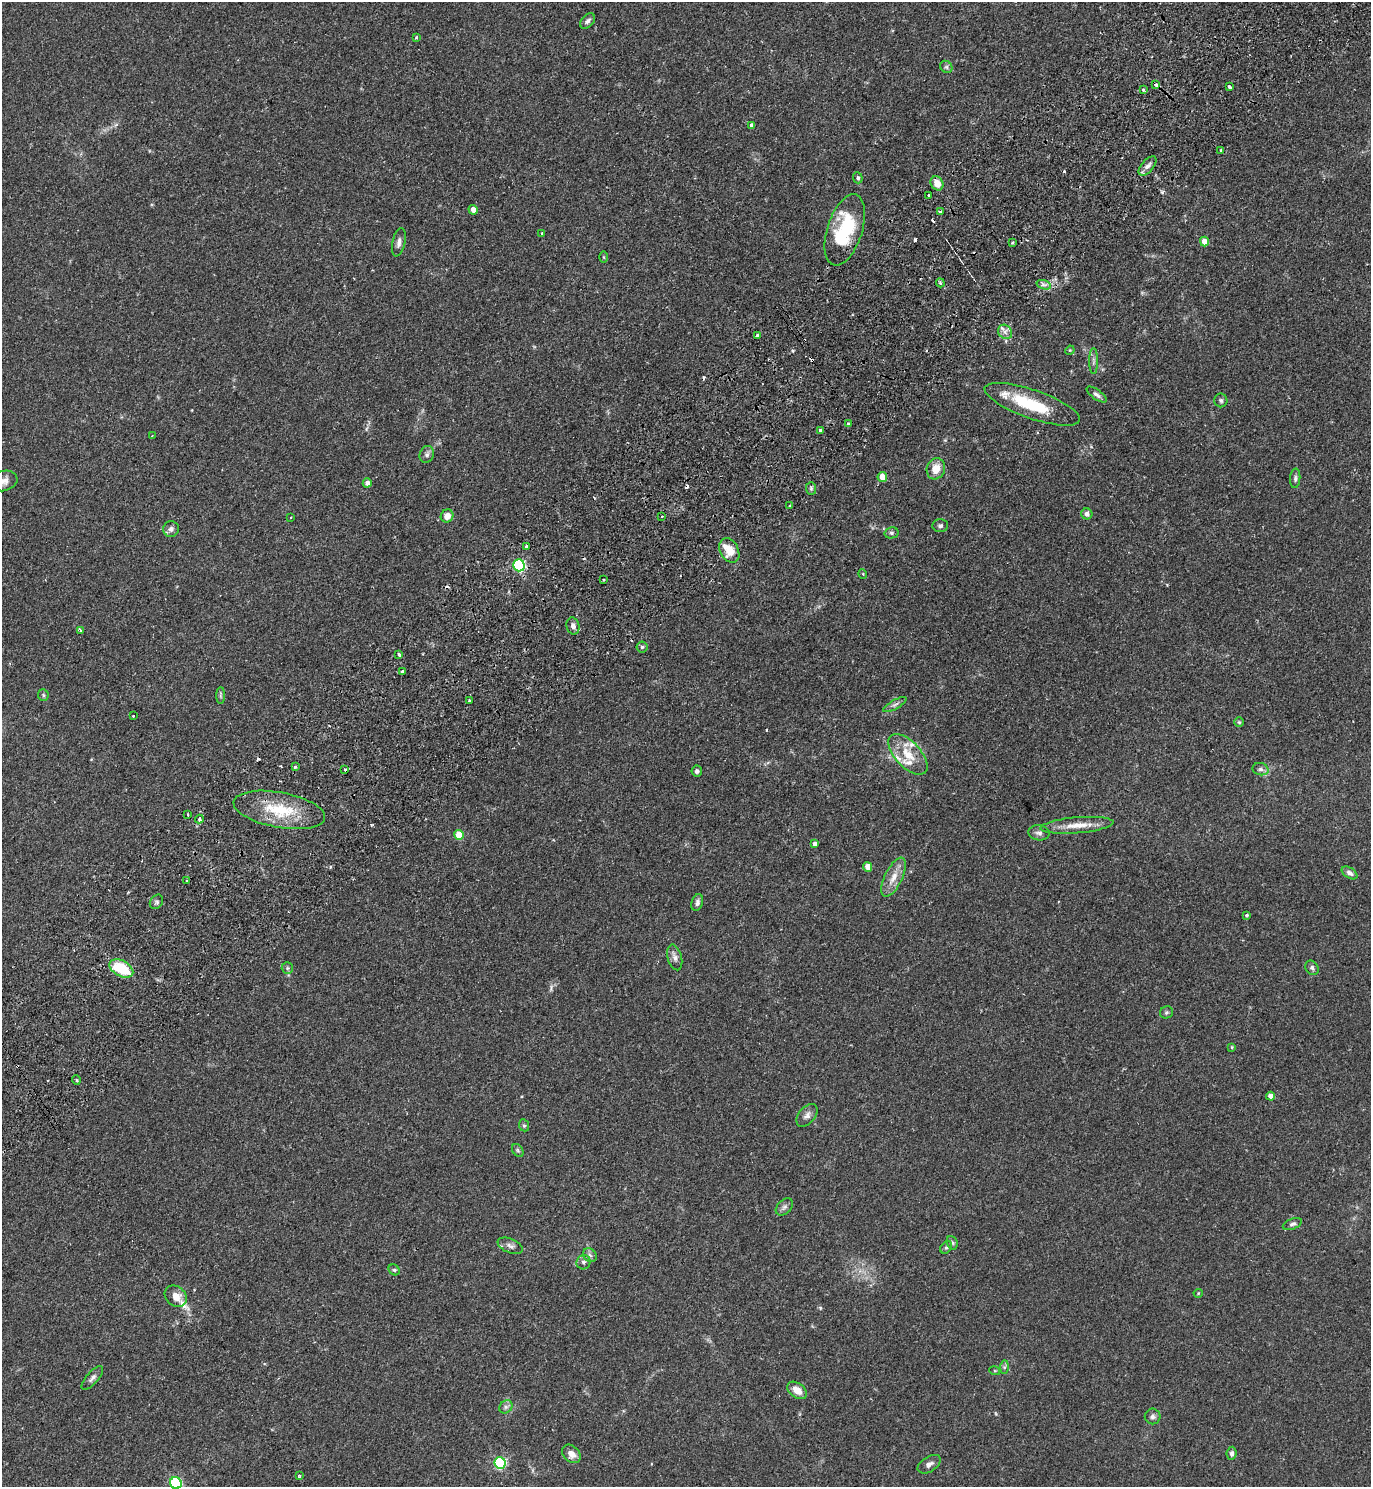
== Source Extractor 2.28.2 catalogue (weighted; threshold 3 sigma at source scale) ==
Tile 10 of 4 x 4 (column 2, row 3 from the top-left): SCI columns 1707-3075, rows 1533-3017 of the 6010 x 6034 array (HDU 1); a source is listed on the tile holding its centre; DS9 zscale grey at full resolution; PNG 1373 x 1489 px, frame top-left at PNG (2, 2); each listed source drawn as its Kron ellipse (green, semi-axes under 4 px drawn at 4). Shown black and unused: <1% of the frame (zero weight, under 2 of 3 exposures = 3% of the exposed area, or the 3 px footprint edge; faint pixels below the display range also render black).
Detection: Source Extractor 2.28.2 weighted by HDU 2 'WHT'; one run over the whole footprint, this tile lists its part. Background 0.185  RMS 0.0073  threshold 0.033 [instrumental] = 3 sigma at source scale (4.5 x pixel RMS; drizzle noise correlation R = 1.50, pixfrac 1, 0.05/0.05 arcsec/px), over >= 5 px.
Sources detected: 134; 1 inside a brighter object's white glare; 13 cosmic-ray / hot-pixel residue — neither listed nor drawn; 5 inside a brighter listed object's ellipse — not listed separately; the other 115 listed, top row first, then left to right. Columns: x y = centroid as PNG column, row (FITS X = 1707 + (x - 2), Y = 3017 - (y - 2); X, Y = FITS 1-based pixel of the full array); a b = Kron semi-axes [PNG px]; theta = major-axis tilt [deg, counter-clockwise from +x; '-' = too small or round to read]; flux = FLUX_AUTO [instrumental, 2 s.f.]
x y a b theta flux
588 21 9 6 49 2.4
416 37 3 3 - 0.66
946 67 6 5 - 1.5
1156 85 4 3 - 10
1229 87 4 3 - 2.5
1143 90 3 3 - 1.3
751 125 3 3 - 2.5
1221 150 3 2 - 1.3
1147 166 12 6 48 2.9
858 178 6 4 -68 1.6
937 183 7 6 - 8.3
928 195 3 3 - 2
473 210 5 4 - 5
940 212 3 3 - 2.5
845 230 37 17 72 50
541 234 3 3 - 1.7
399 242 14 6 78 3.3
1012 242 3 3 - 1.9
1204 242 5 4 - 8.8
604 257 6 4 -88 0.71
940 283 4 3 - 1.2
1044 285 7 4 -19 2.2
1005 332 8 6 -46 3.1
757 335 3 3 - 2.4
1070 350 5 4 - 0.69
1094 361 13 4 90 2.4
1097 394 12 4 -37 2.2
1221 400 7 6 - 1.6
1032 404 50 14 -19 38
848 424 3 3 - 2.3
820 430 3 3 - 2.3
152 436 3 3 - 0.6
427 454 8 7 - 2.3
936 469 11 9 69 9.4
882 477 5 4 - 10
1295 478 10 5 85 1.9
3 481 14 10 15 5.1
367 483 4 4 - 2.8
811 488 6 5 - 1.2
790 506 3 2 - 0.63
1087 514 5 5 - 2.4
447 516 6 6 - 5.7
662 516 3 2 - 0.84
290 518 3 2 - 0.75
940 526 8 6 0 1.9
171 529 8 8 - 2.6
891 533 7 5 13 1.6
527 546 4 3 - 3.7
729 550 13 9 -62 15
519 565 6 5 - 88
863 574 5 3 - 0.58
604 580 3 2 - 0.88
573 626 9 6 -76 3.2
80 630 4 3 - 1.8
642 647 5 5 - 1.3
399 655 4 3 - 3.3
402 672 3 3 - 2.1
43 695 6 5 - 1.2
221 696 8 4 -90 1.3
469 700 2 2 - 0.73
895 705 13 4 30 2.4
134 716 3 3 - 4
1239 722 4 4 - 0.89
908 754 25 12 -47 16
295 766 3 3 - 1.6
345 769 3 3 - 4.4
1260 769 8 6 -14 2.2
697 771 5 5 - 2
279 810 46 17 -10 35
187 815 3 2 - 1.1
199 819 4 3 - 6.3
1077 825 37 8 5 11
1039 833 11 7 -9 2.8
459 835 5 4 - 15
815 844 4 4 - 3.1
868 867 5 4 - 9.2
1350 873 9 5 -33 2.4
894 877 21 8 64 8.9
187 881 4 3 - 1
156 902 8 6 53 1.5
697 903 8 5 74 2.3
1246 915 3 3 - 1.6
675 957 13 7 -74 3.5
121 968 13 8 -29 32
287 968 6 5 - 1.3
1312 968 8 6 -52 1.9
1166 1012 7 6 - 1.4
1232 1047 3 3 - 0.72
76 1080 5 3 - 0.82
1270 1096 4 4 - 4.7
807 1115 13 8 50 3.6
524 1125 6 5 - 1.1
518 1150 7 5 -56 1.3
784 1207 10 7 45 2.4
1292 1224 10 5 22 2
952 1243 7 5 -68 1.2
510 1246 13 7 -23 2.9
946 1247 7 5 48 1.4
590 1255 7 6 - 1.9
583 1262 7 7 - 2.1
394 1270 6 5 - 1.3
1198 1293 4 4 - 0.69
176 1296 12 9 -39 7.4
1005 1367 7 4 89 1.3
995 1371 5 3 - 0.74
92 1378 15 6 49 2.7
797 1390 11 7 -35 7.5
506 1407 7 6 - 2
1153 1416 8 8 - 2.4
1232 1453 6 5 - 2
571 1454 10 8 -41 5.2
500 1463 6 5 - 92
929 1464 13 7 32 3.1
299 1475 3 3 - 1.1
176 1483 6 5 - 79
Overlapping masked pixels (flux is a lower limit): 1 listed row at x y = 1156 85
Isophote crosses this tile's border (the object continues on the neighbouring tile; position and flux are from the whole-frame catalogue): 2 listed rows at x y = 3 481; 176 1483